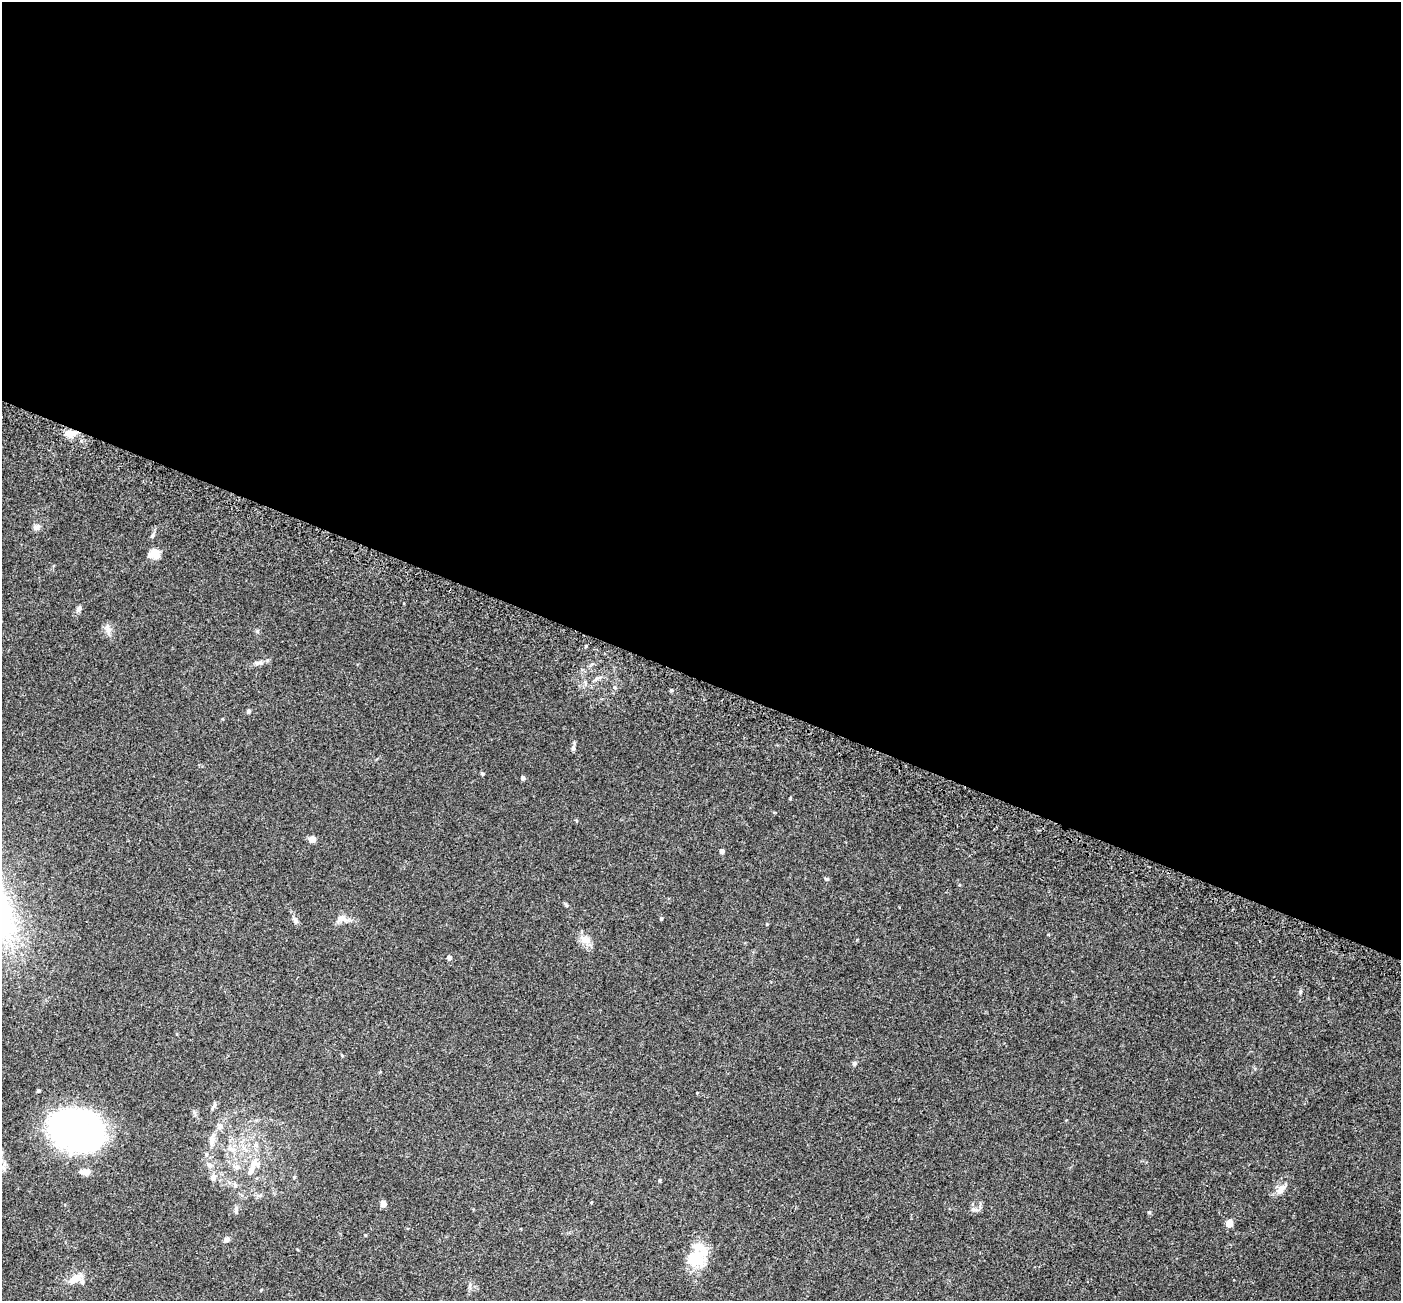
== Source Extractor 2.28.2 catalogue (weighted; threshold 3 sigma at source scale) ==
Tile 3 of 4 x 4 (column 3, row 1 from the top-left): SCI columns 2897-4295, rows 4287-5585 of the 5785 x 5911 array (HDU 1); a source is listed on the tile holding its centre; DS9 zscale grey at full resolution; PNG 1403 x 1303 px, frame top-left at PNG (2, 2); no overlay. Shown black and unused: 52% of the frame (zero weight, under 3 of 5 exposures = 6% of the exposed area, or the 3 px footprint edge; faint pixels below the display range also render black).
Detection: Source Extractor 2.28.2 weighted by HDU 2 'WHT'; one run over the whole footprint, this tile lists its part. Background 0.0315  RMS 0.0028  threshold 0.0128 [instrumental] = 3 sigma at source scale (4.5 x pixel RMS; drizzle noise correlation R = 1.50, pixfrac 1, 0.0396/0.0396 arcsec/px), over >= 5 px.
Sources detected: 45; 3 inside a brighter listed object's ellipse — not listed separately; the other 42 listed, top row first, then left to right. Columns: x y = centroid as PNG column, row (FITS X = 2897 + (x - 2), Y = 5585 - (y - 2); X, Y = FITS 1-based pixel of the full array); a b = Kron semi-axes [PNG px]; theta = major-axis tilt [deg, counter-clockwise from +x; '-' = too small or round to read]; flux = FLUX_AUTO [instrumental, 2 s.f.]
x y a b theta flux
70 434 8 7 - 3.2
36 527 8 6 17 1.2
152 535 6 5 - 0.46
154 553 11 9 5 3.2
79 608 8 5 66 0.75
108 629 14 8 -71 1.4
258 663 13 5 5 1.1
596 679 7 4 19 0.53
672 690 4 4 - 0.34
248 711 5 5 - 0.45
573 748 7 6 - 0.57
482 774 5 4 - 0.34
523 778 5 4 - 0.6
312 839 7 7 - 1.4
722 851 4 4 - 1
826 879 6 4 -20 0.35
341 918 14 9 11 1.7
661 919 4 4 - 0.25
295 920 11 5 -62 0.73
585 940 17 10 -28 2.3
449 958 5 4 - 0.92
342 1055 5 3 - 0.24
854 1063 6 5 - 0.47
76 1130 54 40 -15 69
212 1140 15 7 85 1.6
256 1145 7 5 -47 0.69
229 1148 9 6 -13 1
209 1165 7 6 - 0.76
236 1167 9 6 1 0.92
252 1169 18 8 50 2.3
85 1172 14 8 -9 1.5
213 1177 9 7 -75 1.2
660 1180 4 4 - 0.27
1281 1189 16 8 46 1.9
383 1204 5 5 - 1.8
974 1209 10 5 -5 0.81
236 1210 10 5 -86 0.65
1149 1212 4 4 - 0.25
1229 1223 6 6 - 2.5
227 1239 7 6 - 0.84
695 1258 34 19 37 7.9
75 1279 19 10 23 2.8
Overlapping masked pixels (flux is a lower limit): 1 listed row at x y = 70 434
Isophote crosses this tile's border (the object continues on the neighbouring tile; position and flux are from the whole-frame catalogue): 1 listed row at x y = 76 1130
Unlisted compact peaks at least as high as the median listed source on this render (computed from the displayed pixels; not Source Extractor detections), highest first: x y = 1300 992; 790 798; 257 631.